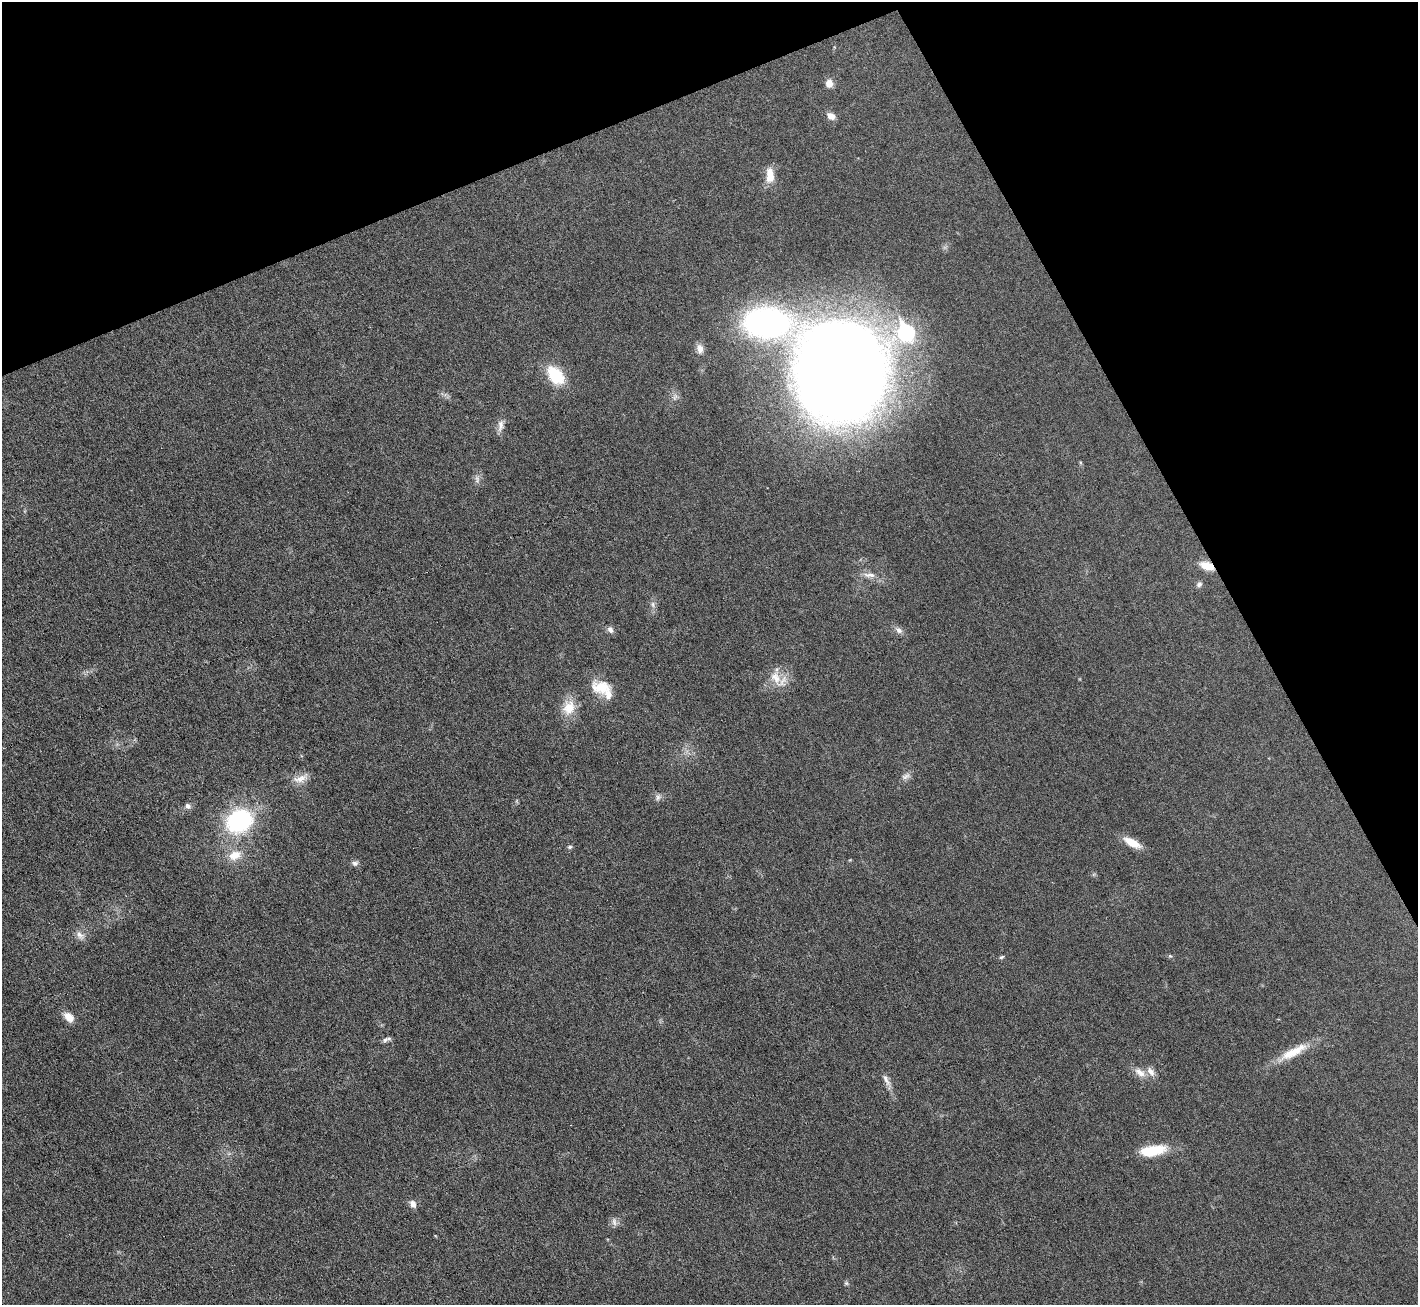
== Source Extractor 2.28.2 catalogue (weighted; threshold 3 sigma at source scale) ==
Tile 3 of 4 x 4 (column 3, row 1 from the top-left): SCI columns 2831-4246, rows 4063-5365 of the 5664 x 5653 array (HDU 1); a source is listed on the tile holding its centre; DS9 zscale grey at full resolution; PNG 1420 x 1307 px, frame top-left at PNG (2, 2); no overlay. Shown black and unused: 22% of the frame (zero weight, under 3 of 6 exposures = <1% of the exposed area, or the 3 px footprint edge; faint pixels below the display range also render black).
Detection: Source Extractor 2.28.2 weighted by HDU 2 'WHT'; one run over the whole footprint, this tile lists its part. Background 0.0264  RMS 0.0037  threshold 0.0152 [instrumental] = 3 sigma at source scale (4.09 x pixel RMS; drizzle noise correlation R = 1.36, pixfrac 0.8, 0.05/0.05 arcsec/px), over >= 5 px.
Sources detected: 45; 1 too faint to see at this stretch — not listed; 4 inside a brighter listed object's ellipse — not listed separately; the other 40 listed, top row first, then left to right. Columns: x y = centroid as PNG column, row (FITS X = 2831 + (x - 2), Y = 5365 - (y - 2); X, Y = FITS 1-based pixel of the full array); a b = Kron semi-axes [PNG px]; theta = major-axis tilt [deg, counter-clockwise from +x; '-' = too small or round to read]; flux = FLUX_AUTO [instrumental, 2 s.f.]
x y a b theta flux
829 83 9 8 - 2.6
831 116 10 8 -34 2.3
770 175 19 9 -89 5.1
700 349 12 8 -79 2.2
840 371 101 90 -90 500
556 375 24 15 -50 13
675 397 10 7 73 1.4
501 426 18 8 85 2.4
1080 462 6 4 -72 0.38
1207 566 17 9 -22 5
869 575 19 7 -3 2.7
1199 584 8 6 44 1.1
653 605 10 5 -78 1.2
610 629 8 6 -61 1.4
898 630 12 7 -36 1.6
776 678 21 14 -65 5.8
602 687 26 16 -7 8.1
569 708 20 15 74 6.8
906 776 14 7 23 1.6
301 778 23 10 23 3.6
658 797 10 6 62 1.1
517 801 6 4 -72 0.43
188 806 8 7 - 1.2
240 821 24 20 28 45
1132 843 21 8 -29 5.7
570 847 6 5 - 0.64
235 855 18 12 24 5.6
355 863 9 7 -2 1.1
80 935 15 8 -43 2.2
1170 956 6 4 -42 0.47
1001 957 7 4 27 0.56
69 1017 12 8 -45 3.8
385 1040 9 6 33 1
1293 1052 43 11 29 8.8
1140 1072 18 10 -33 3.3
886 1080 22 6 -61 2.2
1152 1151 28 10 9 13
413 1204 10 7 -69 1.9
614 1222 12 7 -79 1.4
846 1283 7 5 -15 0.61
Overlapping masked pixels (flux is a lower limit): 1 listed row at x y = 1207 566